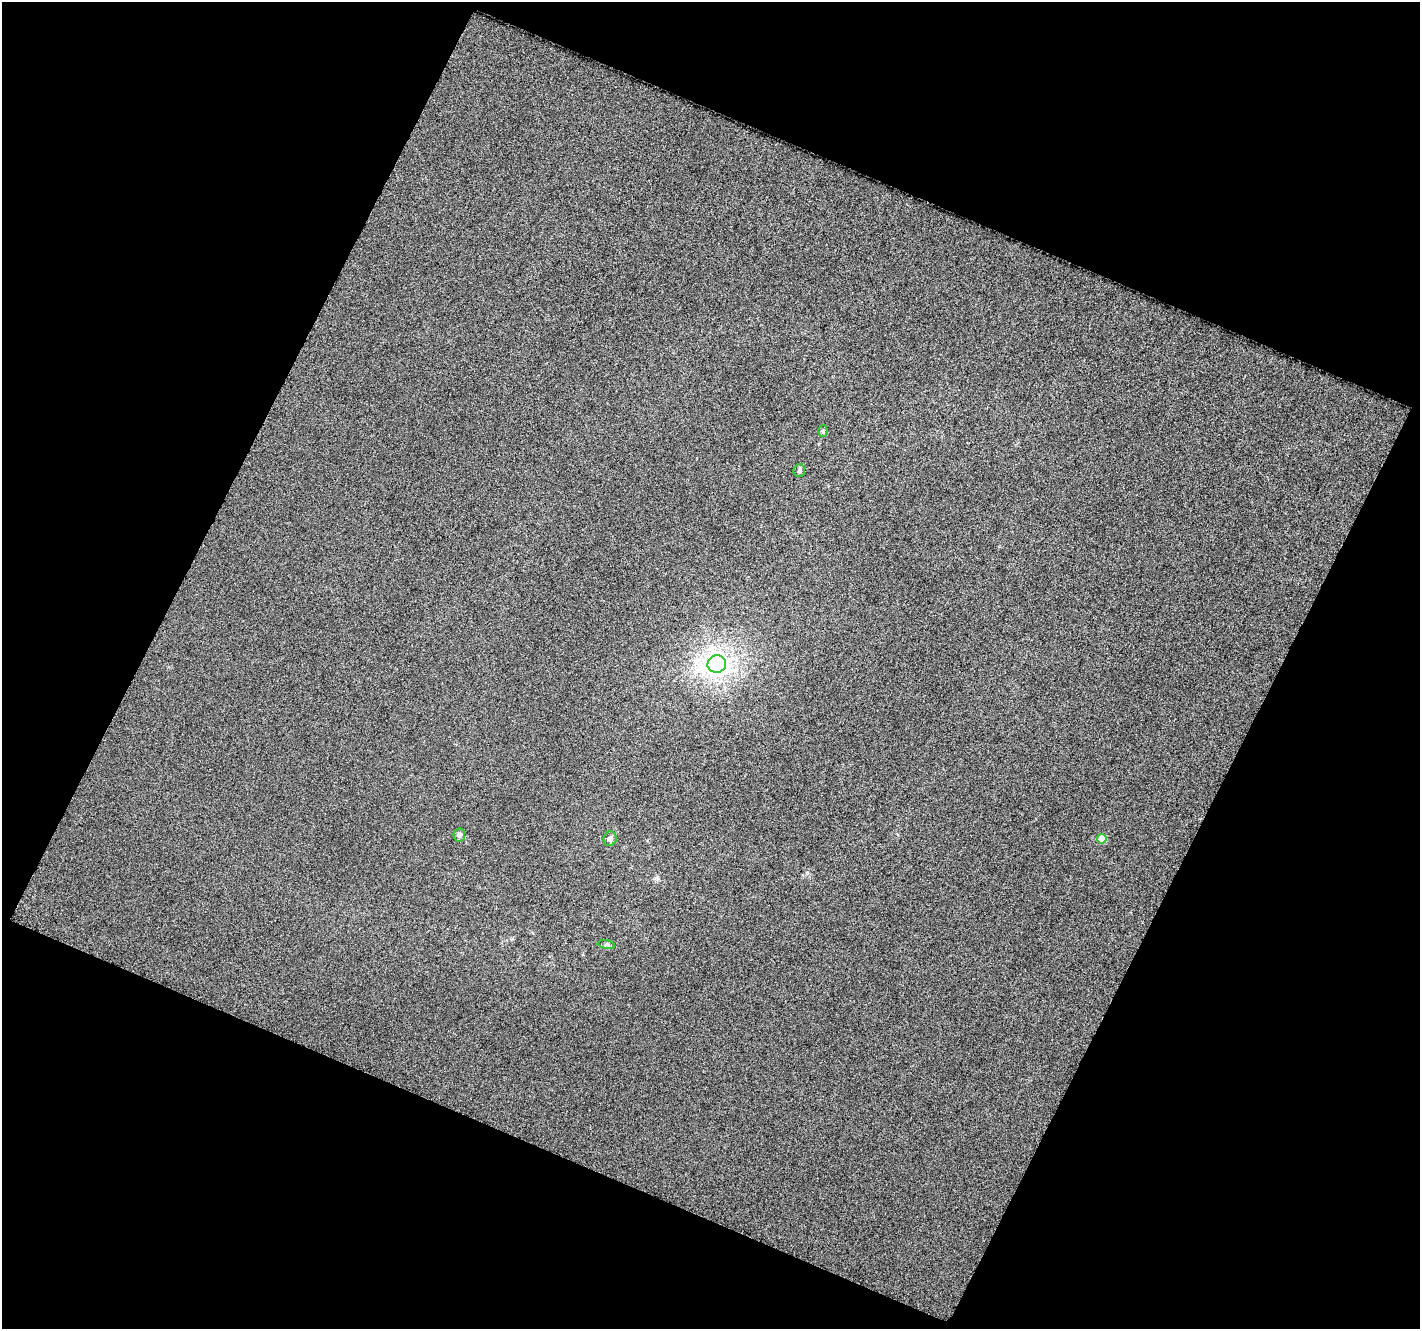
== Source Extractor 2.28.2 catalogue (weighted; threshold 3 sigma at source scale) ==
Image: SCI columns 4-1421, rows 58-1384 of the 1424 x 1450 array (HDU 1 of 3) = the unmasked area's bounding box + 8 px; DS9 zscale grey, full resolution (1 PNG px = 1 image px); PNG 1422 x 1331 px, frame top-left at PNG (2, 2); each listed source drawn as its Kron ellipse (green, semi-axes under 4 px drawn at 4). Shown black and unused: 45% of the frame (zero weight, under 3 of 6 exposures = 2% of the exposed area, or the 3 px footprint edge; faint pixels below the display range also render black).
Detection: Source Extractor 2.28.2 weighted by HDU 2 'WHT'. Background 0.0028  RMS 0.014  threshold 0.0585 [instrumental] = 3 sigma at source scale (4.09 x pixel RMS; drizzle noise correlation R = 1.36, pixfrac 0.8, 0.0396/0.0396 arcsec/px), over >= 5 px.
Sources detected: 7; all 7 listed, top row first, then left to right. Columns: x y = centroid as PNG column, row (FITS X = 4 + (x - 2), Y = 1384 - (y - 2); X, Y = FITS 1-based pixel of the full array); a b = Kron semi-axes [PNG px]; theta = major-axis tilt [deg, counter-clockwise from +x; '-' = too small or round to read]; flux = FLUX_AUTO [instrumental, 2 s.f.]
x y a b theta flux
823 431 6 5 - 2.2
799 471 6 6 - 2.6
717 664 9 8 - 870
459 835 6 6 - 4.3
610 839 7 6 - 5.5
1102 839 5 4 - 23
606 945 8 4 -8 2.3